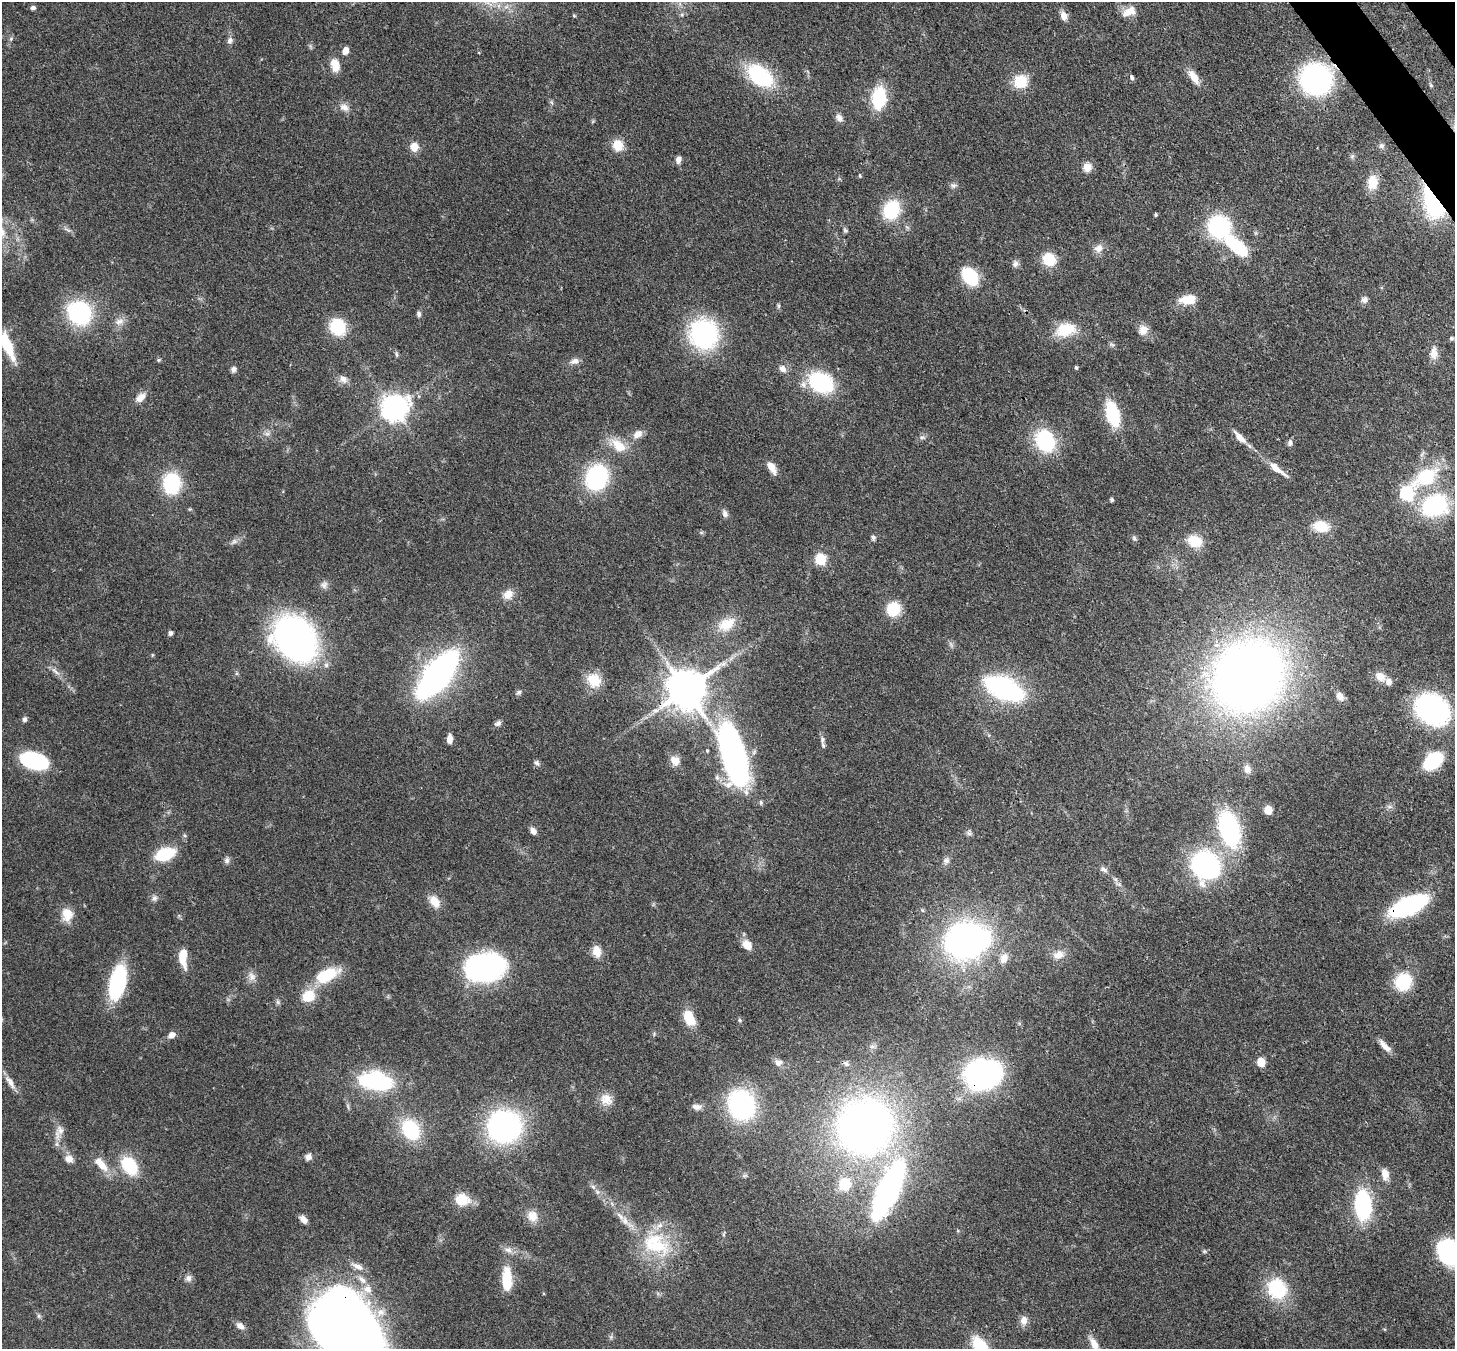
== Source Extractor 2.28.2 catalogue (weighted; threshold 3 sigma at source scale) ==
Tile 10 of 4 x 4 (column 2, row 3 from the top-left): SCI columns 1533-2985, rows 1693-3039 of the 5970 x 5942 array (HDU 1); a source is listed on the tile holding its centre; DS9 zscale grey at full resolution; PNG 1457 x 1351 px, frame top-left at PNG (2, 2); no overlay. Shown black and unused: <1% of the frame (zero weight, under 3 of 4 exposures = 7% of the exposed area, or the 3 px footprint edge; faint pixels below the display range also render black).
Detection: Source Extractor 2.28.2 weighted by HDU 2 'WHT'; one run over the whole footprint, this tile lists its part. Background 0.0754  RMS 0.0038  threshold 0.0172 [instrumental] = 3 sigma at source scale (4.5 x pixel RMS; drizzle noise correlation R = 1.50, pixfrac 1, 0.05/0.05 arcsec/px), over >= 5 px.
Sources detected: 187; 2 inside a brighter object's white glare — not listed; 6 inside a brighter listed object's ellipse — not listed separately; the other 179 listed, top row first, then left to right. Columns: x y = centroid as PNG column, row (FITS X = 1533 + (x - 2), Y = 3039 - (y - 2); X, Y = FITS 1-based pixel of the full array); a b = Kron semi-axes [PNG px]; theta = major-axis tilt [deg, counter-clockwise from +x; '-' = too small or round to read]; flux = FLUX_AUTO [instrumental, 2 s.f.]
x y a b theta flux
33 8 6 5 - 0.98
1129 11 19 10 25 4.4
574 16 4 4 - 0.44
1063 16 10 8 -77 2.7
11 39 6 5 - 0.65
230 41 9 6 76 1.5
345 51 7 6 - 2.9
335 65 17 10 -75 4.3
760 76 24 16 -38 34
1132 77 7 5 -63 0.81
1194 77 20 8 -57 4.4
1316 79 20 20 - 100
1020 81 15 15 - 9.7
1431 85 6 4 -46 0.46
879 98 15 10 85 29
344 107 14 9 -27 2.6
839 118 10 7 -51 1.8
618 145 12 11 - 6.4
1381 146 7 7 - 1
414 147 8 8 - 4.7
678 160 8 6 69 1.8
1087 167 10 9 - 3.5
860 175 5 3 - 0.42
1372 182 17 11 85 6.5
954 185 8 6 10 1.1
1433 203 35 16 -66 34
891 210 18 14 66 20
1156 215 4 4 - 0.55
1219 227 18 17 - 44
845 230 6 5 - 0.7
1237 246 23 9 -40 27
1098 248 13 10 42 2.8
1049 259 11 10 - 12
1015 264 9 7 56 1.4
970 276 14 10 -51 25
1188 299 20 11 7 7.1
1364 300 9 8 - 1.5
779 306 6 4 90 0.57
79 313 18 15 -50 52
419 314 7 5 -84 0.93
119 321 12 8 15 2.4
338 327 13 12 - 21
1065 330 21 13 15 12
1143 330 12 10 83 3.6
703 334 21 19 -66 69
1452 338 7 5 -1 0.75
7 345 29 10 -68 11
1434 353 16 10 87 3.5
396 354 7 5 -63 0.68
159 360 6 4 22 0.53
574 361 13 8 15 2
1076 367 4 4 - 0.67
233 369 8 6 85 1.2
783 369 9 7 -47 2.1
343 379 13 9 -44 2.3
821 382 24 18 -27 32
141 397 13 9 44 3.2
395 408 9 8 - 420
1112 414 21 11 -74 24
267 434 7 5 42 0.97
638 434 14 9 36 3.1
922 437 9 4 0 0.85
1240 437 20 7 -46 4
1045 441 18 15 -67 33
1290 443 8 6 87 1.2
619 446 23 13 -40 7.8
772 468 15 7 -61 3.8
1277 469 27 7 -37 5
596 477 17 14 66 56
1425 477 47 22 32 25
172 483 21 17 -90 24
1406 494 7 6 - 53
1111 500 4 3 - 0.83
1434 505 18 14 26 60
725 513 10 6 -69 1.5
1321 526 15 11 -12 9.3
873 538 7 6 - 0.87
1134 538 6 6 - 0.75
234 541 10 6 42 1.3
1195 541 15 12 -23 9.2
820 559 6 6 - 31
324 585 10 9 - 1.7
508 594 13 10 42 3.9
893 609 13 12 - 13
727 624 25 15 31 7.7
170 633 5 4 - 1.3
295 638 34 27 -44 170
152 655 6 3 72 0.37
56 672 15 4 -35 1.7
437 675 35 15 52 160
1248 676 54 48 46 410
1380 677 14 11 -34 3.6
594 680 17 14 -58 9
1004 688 26 13 -24 91
686 690 11 11 - 1400
519 692 8 5 17 0.85
1340 696 12 8 -53 2.1
1432 709 27 20 -52 78
24 719 6 5 - 1
498 723 8 6 26 1.3
449 739 10 6 88 2.7
822 740 10 6 87 1.3
734 756 60 21 -75 140
675 760 13 11 -42 3.1
34 761 23 13 -17 39
1433 761 14 10 39 32
537 763 8 6 -43 1.2
1247 769 12 9 -79 2.1
1268 810 6 5 - 10
1229 829 33 18 -73 53
533 831 8 6 -59 2
969 833 10 6 -86 0.98
165 854 13 9 19 24
227 860 8 7 - 1.2
946 861 9 8 - 1.5
1205 865 31 28 -41 63
1103 869 10 6 -28 1.5
154 898 9 7 72 1.3
435 901 14 10 -54 5.2
1408 906 24 11 23 79
67 914 13 11 90 6.7
965 941 32 29 15 130
747 945 10 8 -49 4.9
597 951 15 10 -80 3.8
1058 955 15 11 28 3.6
183 956 20 8 -88 8.3
1004 958 14 9 62 3.4
484 967 36 25 7 71
327 975 31 15 24 14
252 976 12 10 -87 2.4
1403 982 16 15 - 19
118 983 30 14 76 43
308 996 16 14 36 8.2
689 1018 16 10 -67 9.7
740 1020 6 5 - 0.61
172 1035 8 6 33 2.5
1385 1046 19 7 -48 3
778 1062 11 8 -23 2
1261 1062 6 5 - 11
846 1064 9 5 -43 0.98
983 1074 26 22 15 99
376 1081 25 13 -9 53
10 1082 22 7 -57 2.9
606 1099 18 14 -45 4.5
741 1105 24 20 -71 64
697 1107 13 7 -7 2
504 1126 23 22 - 100
865 1127 39 38 - 270
411 1130 18 14 -62 27
59 1132 23 10 73 3.6
308 1157 8 7 - 1.7
69 1159 11 9 -9 2.4
101 1164 24 10 -48 6
129 1166 17 12 -55 19
1385 1174 13 8 -80 3.7
745 1175 7 4 19 0.64
845 1184 16 15 - 9.3
888 1191 43 14 65 140
597 1192 7 6 - 1.1
462 1200 14 12 -7 9
1363 1205 22 12 -86 48
532 1216 15 13 -69 4.3
620 1216 16 5 -52 2.5
303 1219 10 6 -44 2.2
656 1244 43 28 -27 27
508 1250 12 8 -27 2.3
1204 1251 5 5 - 0.57
1448 1251 23 19 -66 50
358 1266 17 7 -25 2.6
188 1278 9 8 - 1.6
507 1280 22 9 -89 15
368 1289 12 10 -60 3.8
1277 1289 24 21 -52 21
39 1316 6 5 - 0.66
1024 1320 12 9 82 2.5
240 1326 11 7 -37 2.1
348 1331 67 43 -54 580
1094 1344 19 8 -63 3.6
981 1348 20 10 -56 23
Overlapping masked pixels (flux is a lower limit): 8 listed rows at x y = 1316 79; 1433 203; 1277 469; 686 690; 1408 906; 983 1074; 865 1127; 348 1331
Isophote crosses this tile's border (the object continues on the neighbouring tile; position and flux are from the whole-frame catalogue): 5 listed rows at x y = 7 345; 1448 1251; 348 1331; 1094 1344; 981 1348